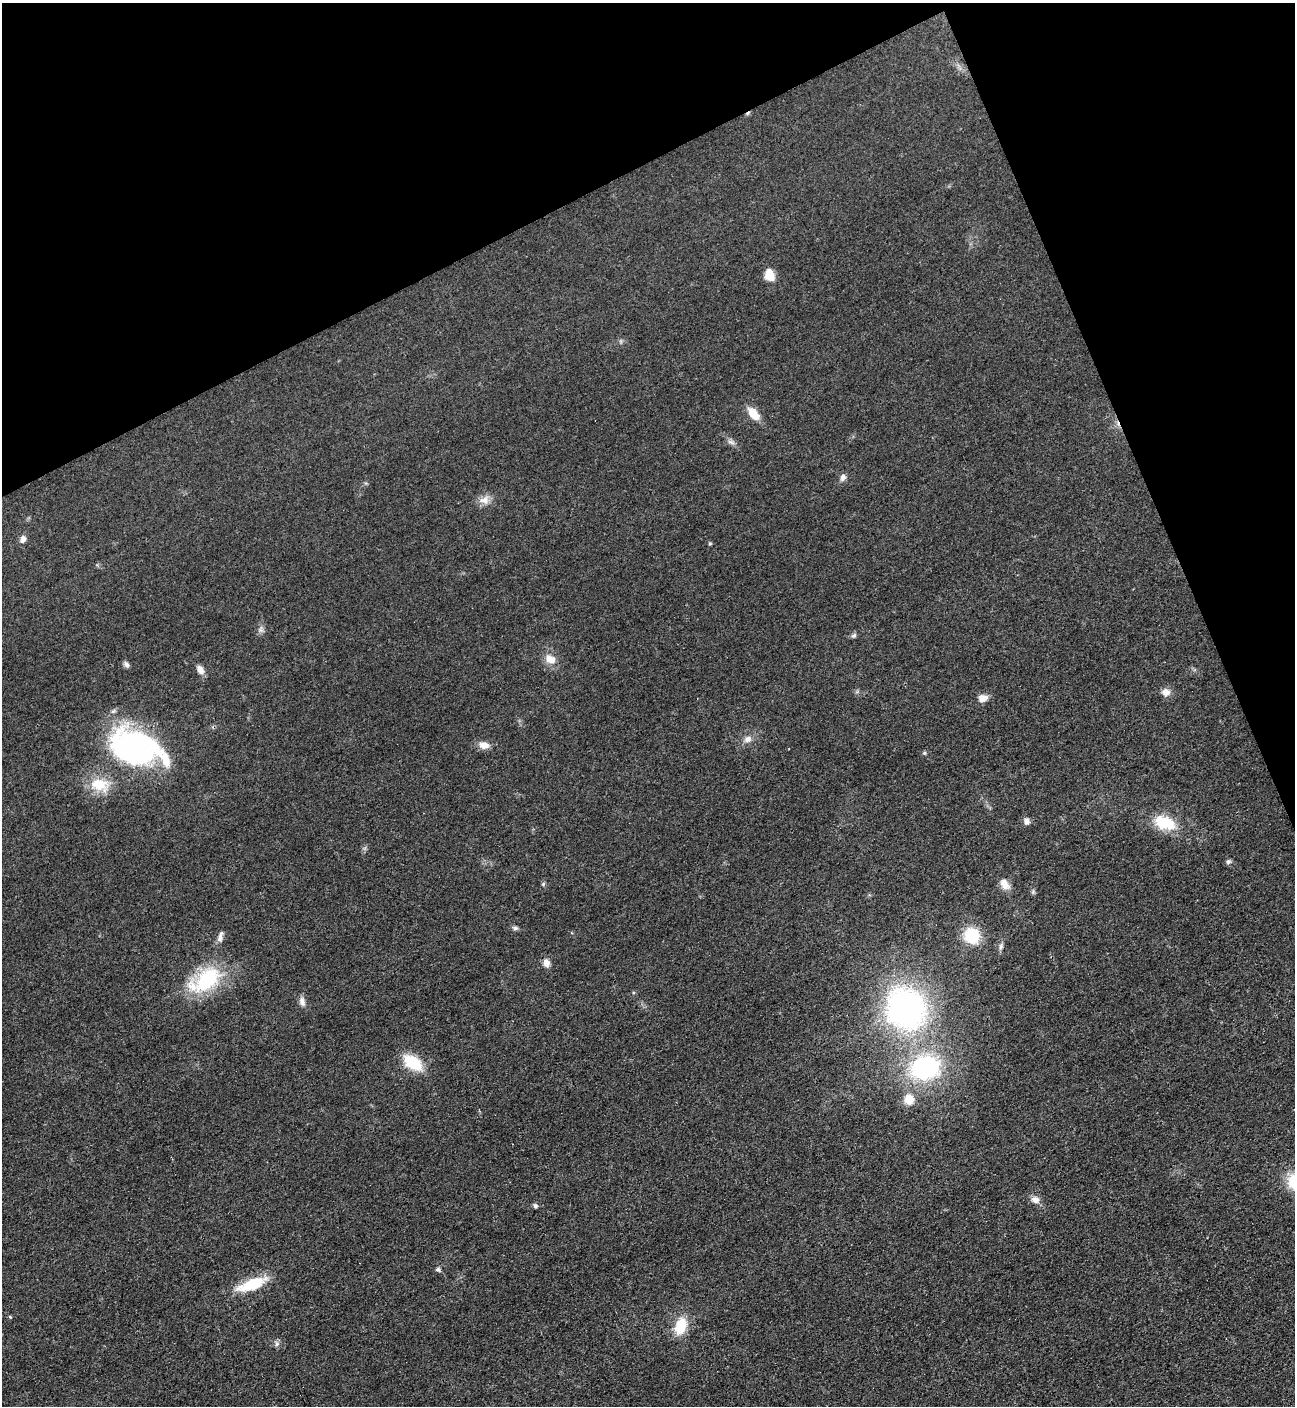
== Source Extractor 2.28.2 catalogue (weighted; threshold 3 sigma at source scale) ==
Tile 3 of 4 x 4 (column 3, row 1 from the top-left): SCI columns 2889-4181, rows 4225-5628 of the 5634 x 5651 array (HDU 1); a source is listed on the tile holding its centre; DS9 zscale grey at full resolution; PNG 1297 x 1408 px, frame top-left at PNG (2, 3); no overlay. Shown black and unused: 21% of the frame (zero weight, under 3 of 4 exposures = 1% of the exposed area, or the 3 px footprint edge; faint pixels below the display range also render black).
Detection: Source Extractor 2.28.2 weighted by HDU 2 'WHT'; one run over the whole footprint, this tile lists its part. Background 0.0194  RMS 0.0041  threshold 0.0184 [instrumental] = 3 sigma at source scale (4.5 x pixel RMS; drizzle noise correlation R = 1.50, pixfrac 1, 0.05/0.05 arcsec/px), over >= 5 px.
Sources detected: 46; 1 inside a brighter object's white glare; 1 cosmic-ray / hot-pixel residue — not listed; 1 inside a brighter listed object's ellipse — not listed separately; the other 43 listed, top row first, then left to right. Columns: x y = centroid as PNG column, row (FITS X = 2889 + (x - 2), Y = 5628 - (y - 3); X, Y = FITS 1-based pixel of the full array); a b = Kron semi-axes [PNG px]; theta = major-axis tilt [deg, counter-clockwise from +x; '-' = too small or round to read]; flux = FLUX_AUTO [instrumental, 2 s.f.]
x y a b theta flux
770 275 13 10 -73 5.9
753 414 20 10 -50 5.5
731 442 11 5 -19 1.4
843 477 9 7 71 1.9
484 500 15 12 10 3.7
23 539 8 6 66 2.3
710 543 5 4 - 0.51
261 629 10 7 83 1.5
854 635 7 6 - 0.94
550 659 15 11 -34 4.7
126 664 9 6 -59 1.2
200 670 11 7 -59 2.7
1166 692 9 8 - 3.2
983 698 12 9 18 3
748 739 9 8 - 2.4
484 745 12 9 -6 3.3
134 748 59 39 -18 86
924 753 5 5 - 0.56
100 785 26 17 -15 12
1026 821 7 6 - 2.1
1165 823 31 17 -19 13
1228 862 7 6 - 0.95
543 884 6 4 48 0.56
1004 884 15 9 -57 4
1033 892 7 5 -80 0.77
515 928 9 5 -9 0.99
972 935 15 14 - 17
220 936 16 6 75 2.1
1001 946 10 5 77 1.3
546 963 10 8 -81 2.6
205 980 49 25 33 30
302 1001 12 7 -75 2.1
905 1008 39 34 -51 130
412 1062 16 10 -35 20
925 1068 29 23 11 54
909 1099 11 9 -78 6.4
1035 1199 11 9 -24 2.7
535 1206 6 5 - 0.91
438 1269 6 6 - 0.89
252 1285 30 10 20 17
10 1317 5 3 - 0.39
681 1326 17 11 71 13
277 1344 8 6 89 1.1